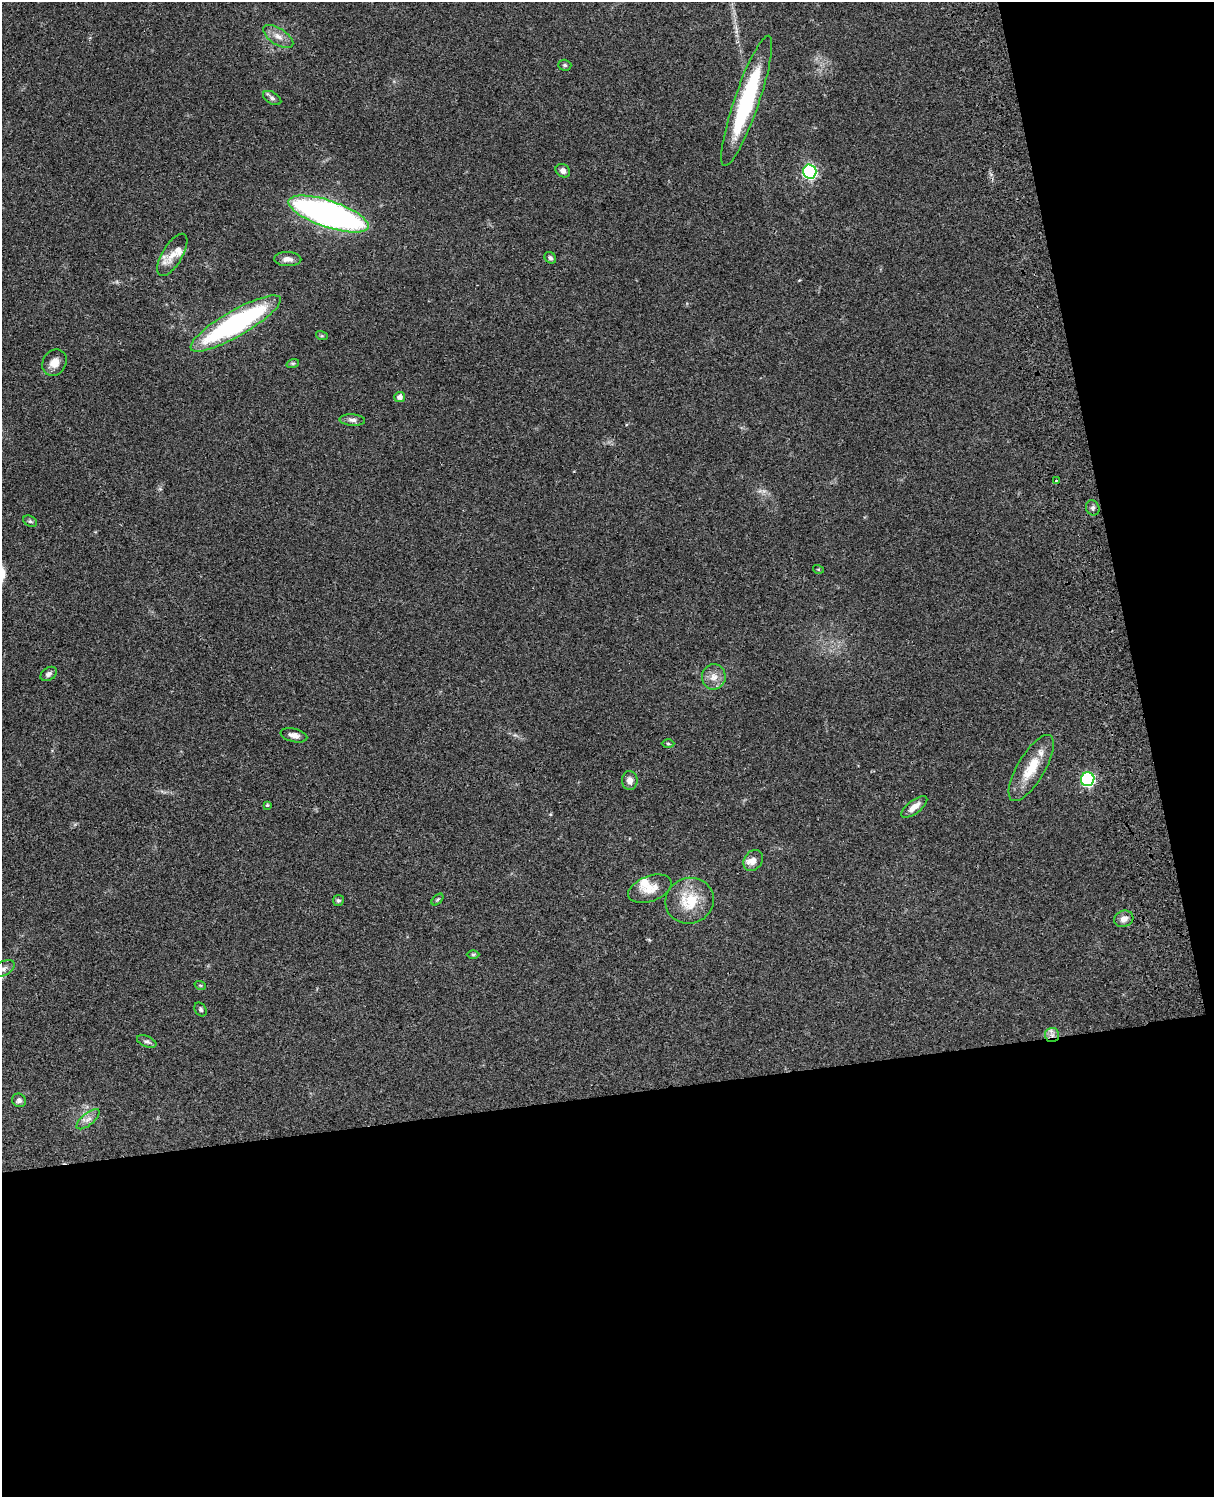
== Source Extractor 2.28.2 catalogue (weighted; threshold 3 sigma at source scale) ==
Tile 12 of 4 x 3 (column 4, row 3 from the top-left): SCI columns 3756-4967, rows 278-1772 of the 5085 x 4926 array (HDU 1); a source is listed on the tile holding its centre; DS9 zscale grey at full resolution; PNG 1216 x 1499 px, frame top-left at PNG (2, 2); each listed source drawn as its Kron ellipse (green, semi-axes under 4 px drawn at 4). Shown black and unused: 33% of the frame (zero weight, under 3 of 4 exposures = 6% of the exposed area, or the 3 px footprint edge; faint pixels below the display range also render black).
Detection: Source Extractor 2.28.2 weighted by HDU 2 'WHT'; one run over the whole footprint, this tile lists its part. Background 0.0752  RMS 0.0058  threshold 0.0259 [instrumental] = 3 sigma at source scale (4.5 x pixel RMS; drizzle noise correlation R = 1.50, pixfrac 1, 0.05/0.05 arcsec/px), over >= 5 px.
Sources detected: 46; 3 inside a brighter listed object's ellipse — not listed separately; the other 43 listed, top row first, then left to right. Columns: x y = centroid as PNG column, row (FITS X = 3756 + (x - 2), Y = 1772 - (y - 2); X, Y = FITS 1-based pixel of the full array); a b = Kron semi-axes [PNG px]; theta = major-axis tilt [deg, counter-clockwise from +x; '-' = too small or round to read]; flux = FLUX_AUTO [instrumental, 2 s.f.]
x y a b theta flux
278 36 17 8 -32 4.6
565 65 6 5 - 1
272 98 10 6 -30 1.7
747 101 69 12 71 61
563 171 8 6 -36 2.2
810 171 7 7 - 110
328 214 42 13 -19 230
172 255 24 10 59 7.6
550 258 6 5 - 1.3
288 259 13 7 -2 3.7
236 323 51 13 30 110
322 336 6 4 -17 0.69
54 363 14 11 56 5.2
293 363 6 4 18 0.94
400 397 5 5 - 2.9
352 420 13 5 -3 2.2
1056 480 4 3 - 0.61
1093 508 8 6 -68 1.7
30 521 7 5 -29 1
818 569 5 3 - 0.56
49 674 9 6 35 1.9
714 677 12 12 - 5.1
294 735 13 6 -14 3.5
668 744 6 4 -2 0.76
1031 768 37 13 59 16
1088 779 7 6 - 94
630 780 9 8 - 3.1
267 805 3 3 - 0.91
914 807 15 6 38 4.9
753 860 11 9 54 3.9
650 889 23 12 20 8.8
338 900 5 5 - 1.2
437 900 7 4 45 0.81
690 901 24 22 20 19
1124 919 10 8 24 3.5
473 954 6 4 1 0.74
4 969 12 7 30 2.4
200 985 6 3 -18 0.61
201 1009 7 5 -57 1.2
1052 1035 7 7 - 2.6
147 1042 10 5 -24 1.7
19 1100 7 6 - 1.6
88 1119 14 6 40 3.3
Overlapping masked pixels (flux is a lower limit): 1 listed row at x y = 1052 1035
Isophote crosses this tile's border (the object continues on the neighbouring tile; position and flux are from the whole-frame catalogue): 1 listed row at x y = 4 969